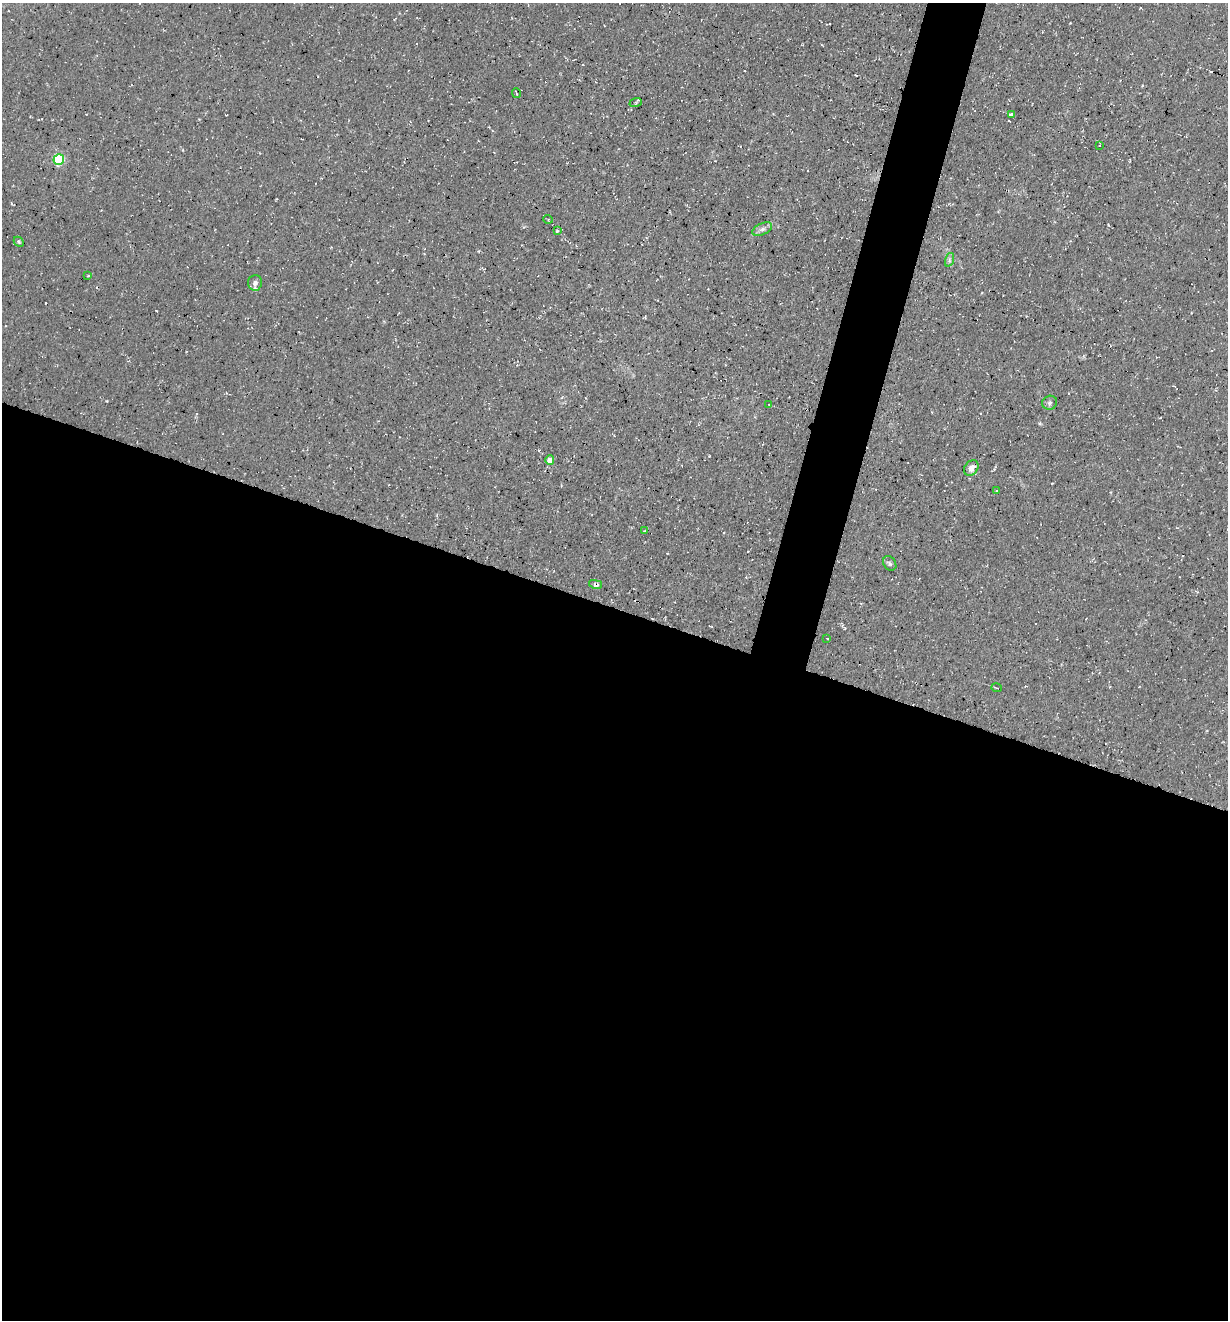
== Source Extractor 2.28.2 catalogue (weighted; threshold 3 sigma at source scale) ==
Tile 14 of 4 x 4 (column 2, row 4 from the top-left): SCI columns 1361-2586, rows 2-1319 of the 5290 x 5272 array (HDU 1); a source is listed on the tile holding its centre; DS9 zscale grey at full resolution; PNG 1230 x 1322 px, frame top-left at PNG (2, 3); each listed source drawn as its Kron ellipse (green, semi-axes under 4 px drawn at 4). Shown black and unused: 57% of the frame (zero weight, under 3 of 4 exposures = <1% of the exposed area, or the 3 px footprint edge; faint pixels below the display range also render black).
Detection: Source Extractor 2.28.2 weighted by HDU 2 'WHT'; one run over the whole footprint, this tile lists its part. Background 0.0861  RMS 0.0059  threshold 0.0264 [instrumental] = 3 sigma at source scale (4.5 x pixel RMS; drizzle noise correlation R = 1.50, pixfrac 1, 0.05/0.05 arcsec/px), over >= 5 px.
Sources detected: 30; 7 cosmic-ray / hot-pixel residue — neither listed nor drawn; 1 inside a brighter listed object's ellipse — not listed separately; the other 22 listed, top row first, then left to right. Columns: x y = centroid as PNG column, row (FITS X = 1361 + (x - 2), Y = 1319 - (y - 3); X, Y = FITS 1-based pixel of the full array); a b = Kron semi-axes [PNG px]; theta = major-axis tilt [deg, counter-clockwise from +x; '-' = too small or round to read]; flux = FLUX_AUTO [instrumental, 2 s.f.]
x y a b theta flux
516 93 5 2 - 0.59
636 103 6 4 20 0.79
1012 115 3 3 - 1.9
1100 145 2 2 - 0.61
59 160 5 5 - 54
548 219 5 3 - 0.61
762 229 10 5 25 2.3
557 231 4 4 - 0.68
19 242 5 4 - 0.81
949 260 7 4 72 1.3
88 276 4 3 - 0.47
255 283 8 7 - 2.4
1050 403 8 7 - 1.4
769 405 3 2 - 0.39
550 460 5 4 - 4.6
971 468 8 6 54 4
996 491 3 2 - 0.58
645 531 4 2 - 0.51
890 563 8 6 -52 1.5
596 584 6 4 -14 2
827 638 3 2 - 0.85
997 688 5 2 - 0.5
Overlapping masked pixels (flux is a lower limit): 1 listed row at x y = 596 584